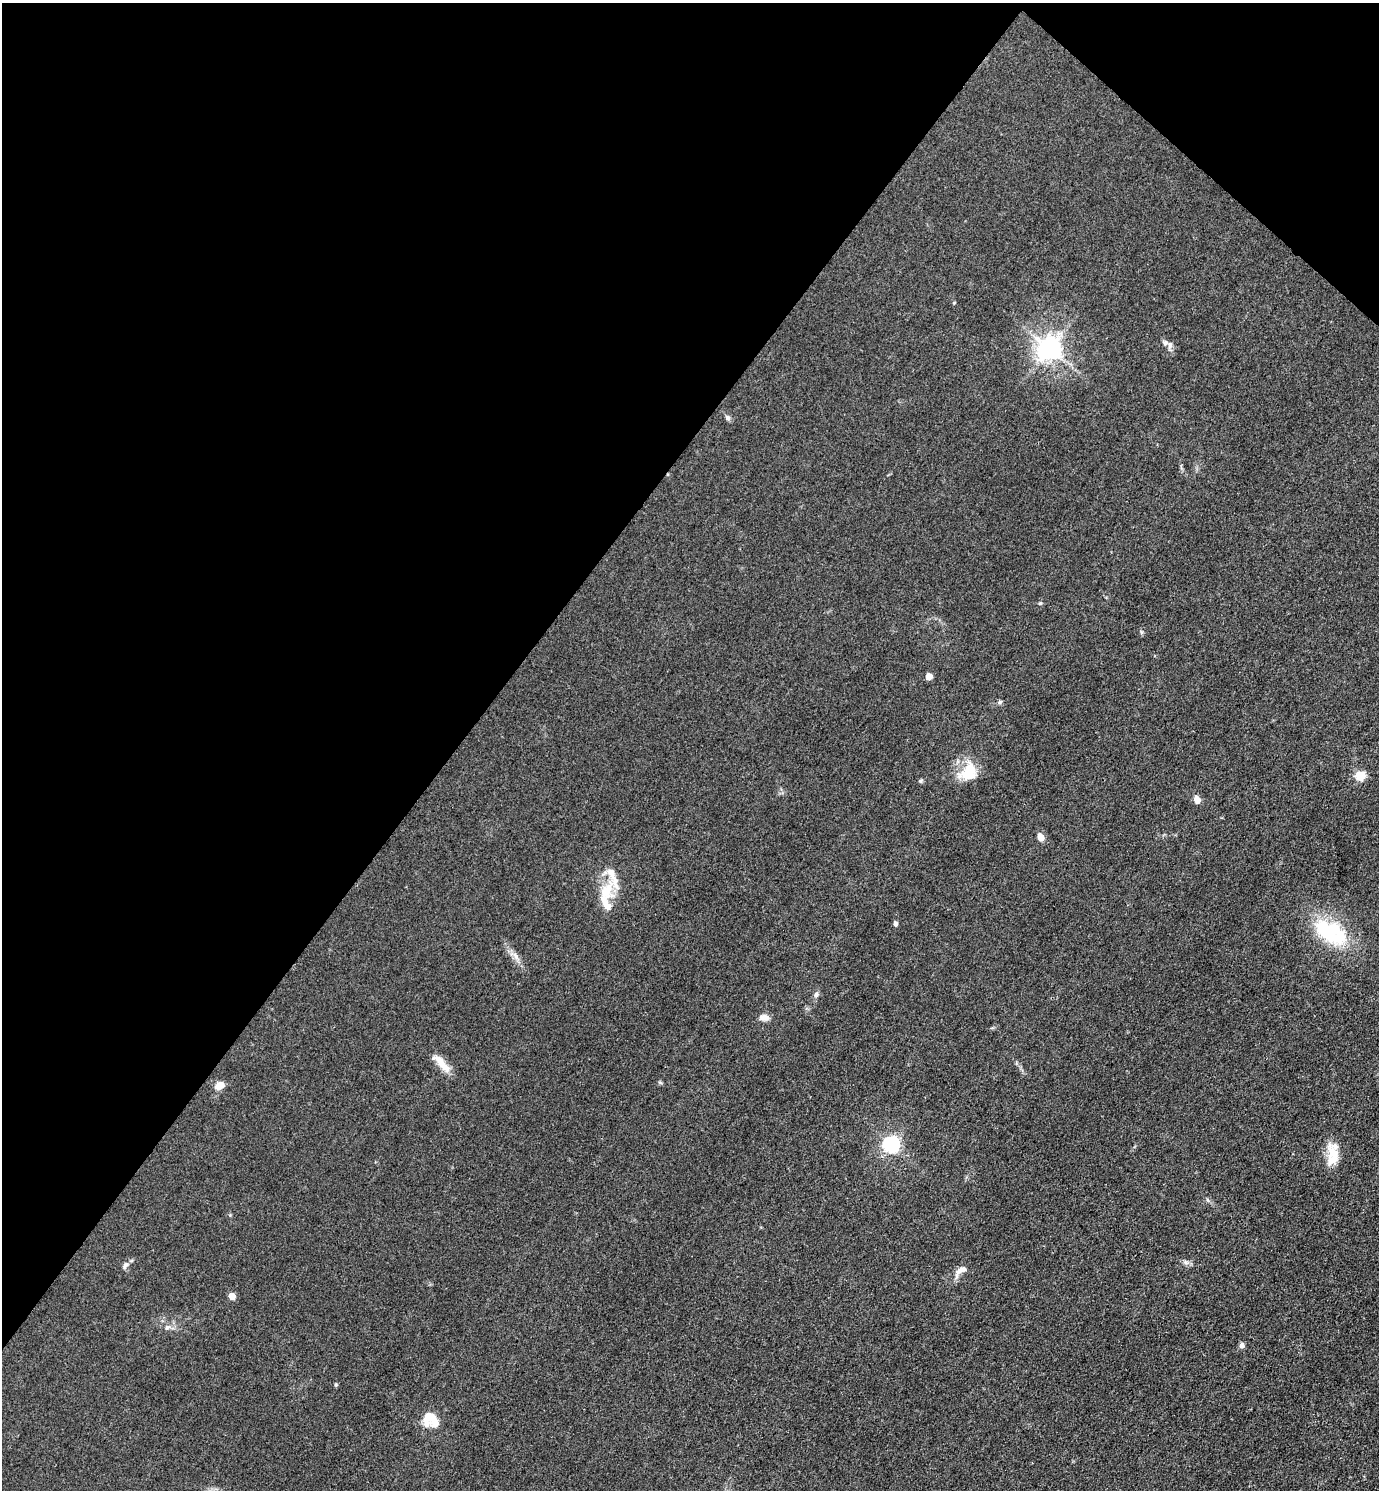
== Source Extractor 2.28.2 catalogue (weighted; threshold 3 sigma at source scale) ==
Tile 2 of 4 x 4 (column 2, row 1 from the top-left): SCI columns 1674-3050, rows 4468-5955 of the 5960 x 5956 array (HDU 1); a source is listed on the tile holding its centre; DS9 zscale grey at full resolution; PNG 1381 x 1492 px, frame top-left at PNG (2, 3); no overlay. Shown black and unused: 36% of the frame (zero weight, under 3 of 4 exposures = <1% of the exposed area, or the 3 px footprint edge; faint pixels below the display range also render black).
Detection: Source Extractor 2.28.2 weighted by HDU 2 'WHT'; one run over the whole footprint, this tile lists its part. Background 0.0432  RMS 0.0051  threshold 0.0231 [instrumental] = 3 sigma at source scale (4.5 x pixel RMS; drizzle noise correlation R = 1.50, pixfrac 1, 0.05/0.05 arcsec/px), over >= 5 px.
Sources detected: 36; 1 inside a brighter object's white glare — not listed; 7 inside a brighter listed object's ellipse — not listed separately; the other 28 listed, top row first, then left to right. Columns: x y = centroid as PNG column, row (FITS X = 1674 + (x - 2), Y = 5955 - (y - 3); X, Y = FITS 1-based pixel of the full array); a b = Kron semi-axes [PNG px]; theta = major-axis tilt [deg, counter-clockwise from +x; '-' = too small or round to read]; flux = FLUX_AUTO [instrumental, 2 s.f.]
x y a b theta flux
1170 345 9 6 80 1.6
1049 348 8 7 - 460
727 418 7 6 - 1.4
1040 603 5 4 - 0.57
929 676 5 5 - 7.3
1000 702 6 5 - 0.95
968 772 28 20 49 14
1360 776 5 5 - 25
1197 799 9 7 -65 3.4
1041 837 8 6 -64 4.2
607 890 29 18 70 15
895 924 6 5 - 1.2
1327 931 58 24 -32 39
516 956 12 6 -57 2.7
816 994 8 6 57 1.4
764 1017 11 7 -5 3.3
441 1063 31 9 -49 6.9
220 1085 12 8 24 4.5
891 1145 7 6 - 160
1332 1156 30 13 -88 11
1186 1262 7 4 -2 1.3
125 1265 12 7 59 2
960 1271 21 9 43 4.5
232 1296 5 5 - 5.2
167 1327 9 5 27 1.5
1242 1345 7 5 77 1.8
336 1385 5 4 - 0.65
430 1416 18 11 -26 5.3